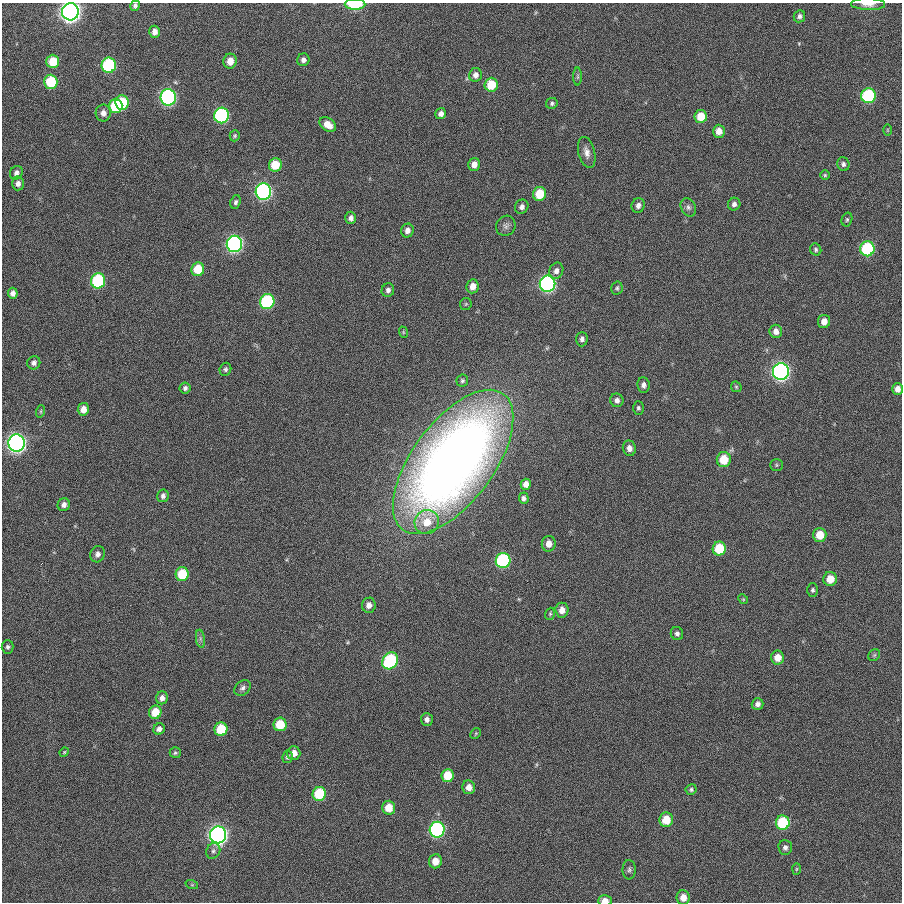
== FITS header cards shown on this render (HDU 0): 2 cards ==
NAXIS1  =                  900
NAXIS2  =                  900

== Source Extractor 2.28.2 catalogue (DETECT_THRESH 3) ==
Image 900 x 900 px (HDU 0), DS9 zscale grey, 1 PNG px = 1 image px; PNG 904 x 904 px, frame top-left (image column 1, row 900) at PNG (2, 3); each listed source drawn as its Kron ellipse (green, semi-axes under 4 px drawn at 4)
Background -0.00102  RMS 0.15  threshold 0.451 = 3 sigma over >= 5 px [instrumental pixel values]
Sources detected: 132; all 132 listed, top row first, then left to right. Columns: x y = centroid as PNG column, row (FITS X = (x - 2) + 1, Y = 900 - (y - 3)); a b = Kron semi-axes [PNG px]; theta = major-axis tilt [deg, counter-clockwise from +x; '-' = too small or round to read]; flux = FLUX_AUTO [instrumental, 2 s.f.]
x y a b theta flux
355 4 10 5 0 400
868 4 17 6 -2 69
135 6 5 4 - 24
70 12 8 8 - 6700
799 16 6 5 - 32
155 32 6 5 - 59
303 60 6 6 - 38
53 61 7 6 - 230
230 61 7 6 - 120
109 65 7 7 - 1000
475 75 7 6 - 49
578 77 9 4 90 19
51 82 7 6 - 460
491 85 7 6 - 270
868 96 7 7 - 1100
168 97 8 8 - 2200
122 103 7 6 - 490
552 103 6 5 - 20
116 106 7 6 - 530
103 113 8 7 - 61
441 114 6 5 - 42
221 115 8 7 - 1500
701 116 6 6 - 210
328 125 9 6 -34 110
887 130 6 3 90 9.4
719 131 6 6 - 87
235 136 6 5 - 16
587 152 16 8 -76 69
474 164 6 6 - 74
843 164 7 6 - 29
275 165 7 6 - 260
16 173 7 6 - 35
825 175 5 5 - 14
18 183 7 6 - 44
263 192 8 8 - 2800
539 194 7 6 - 280
235 202 7 5 67 25
734 204 6 6 - 36
638 205 7 6 - 46
522 207 7 6 - 42
688 207 9 7 -64 37
351 218 6 5 - 43
847 219 7 5 75 19
506 226 10 9 - 46
407 231 7 6 - 54
234 244 8 8 - 2800
816 249 6 5 - 20
867 249 7 7 - 950
198 269 7 6 - 280
556 271 8 7 - 54
98 281 7 7 - 1100
547 284 8 8 - 2700
473 286 7 6 - 87
617 288 7 5 76 19
388 290 7 6 - 33
13 293 5 4 - 45
267 302 7 7 - 1100
466 304 6 5 - 16
824 321 6 6 - 87
776 331 6 6 - 71
403 332 6 3 -72 11
582 339 7 5 87 38
34 363 7 6 - 33
225 369 6 5 - 23
781 372 8 8 - 3900
462 381 6 6 - 20
643 385 7 6 - 43
736 387 6 5 - 15
185 388 5 5 - 28
897 389 6 5 - 65
617 400 7 6 - 47
638 408 6 5 - 23
83 409 6 5 - 80
41 411 6 4 72 13
17 443 8 8 - 5200
629 448 8 6 -75 62
724 459 7 7 - 260
453 462 84 40 53 11000
776 465 6 5 - 17
526 484 5 5 - 64
163 496 6 5 - 30
524 498 6 5 - 32
64 505 6 6 - 47
427 522 12 11 - 180
820 535 7 6 - 190
549 544 8 7 - 79
719 549 7 6 - 390
98 554 8 7 - 48
503 560 7 7 - 1400
182 574 7 6 - 350
830 579 7 7 - 160
813 590 6 5 - 23
743 599 5 4 - 11
369 605 7 7 - 64
562 610 7 6 - 88
550 614 6 4 70 16
677 633 6 6 - 32
200 639 9 4 -81 28
8 647 7 6 - 23
874 655 6 5 - 16
777 658 7 6 - 120
390 661 9 7 53 1200
242 688 9 7 39 34
162 698 6 6 - 51
758 704 6 6 - 41
155 712 7 6 - 200
427 719 6 6 - 40
280 724 7 6 - 270
159 729 6 5 - 40
221 729 7 6 - 390
476 733 6 4 46 16
64 752 5 4 - 11
175 753 5 5 - 17
294 753 7 6 - 78
287 757 6 5 - 24
447 776 6 6 - 250
469 787 7 6 - 78
691 789 5 5 - 20
319 794 7 6 - 480
389 808 7 6 - 170
666 820 7 6 - 230
783 823 7 7 - 710
437 830 8 7 - 1900
218 835 8 8 - 5000
785 847 7 7 - 34
213 851 8 6 65 31
435 861 7 6 - 110
796 869 6 4 88 14
629 870 10 6 -89 31
192 885 6 4 -18 14
683 897 7 6 - 110
605 901 7 5 0 94
At the frame edge (FLAGS 8, measured only in part): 5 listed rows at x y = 355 4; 868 4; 135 6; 70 12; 605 901